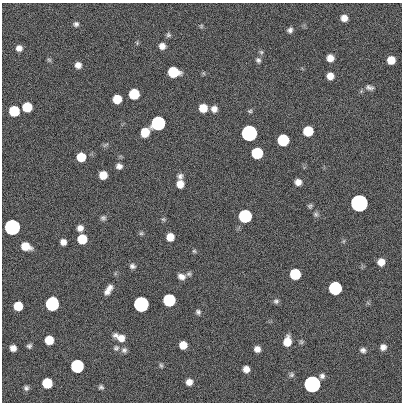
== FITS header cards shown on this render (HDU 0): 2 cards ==
NAXIS1  =                  400
NAXIS2  =                  400

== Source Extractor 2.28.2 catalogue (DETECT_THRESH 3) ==
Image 400 x 400 px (HDU 0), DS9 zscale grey, 1 PNG px = 1 image px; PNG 404 x 404 px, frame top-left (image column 1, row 400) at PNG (2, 3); no overlay
Background 0.809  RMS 33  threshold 100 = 3 sigma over >= 5 px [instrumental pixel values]
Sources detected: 87; all 87 listed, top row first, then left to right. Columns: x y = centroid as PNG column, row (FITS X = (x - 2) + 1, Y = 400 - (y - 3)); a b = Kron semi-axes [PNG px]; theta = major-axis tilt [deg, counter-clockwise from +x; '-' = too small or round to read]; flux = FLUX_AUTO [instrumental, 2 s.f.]
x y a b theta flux
344 18 6 6 - 1.6e+04
76 24 6 5 - 6.1e+03
201 26 5 5 - 3.2e+03
290 30 6 5 - 6.9e+03
168 35 6 6 - 4.6e+03
137 43 5 4 - 2.7e+03
162 46 7 6 - 1.3e+04
19 48 6 6 - 1.1e+04
261 52 6 6 - 4.0e+03
330 58 6 6 - 1.9e+04
49 60 7 5 -43 3.6e+03
258 60 7 7 - 6.4e+03
391 60 7 7 - 3.2e+04
78 65 6 6 - 1.4e+04
173 72 8 7 - 1.2e+05
330 76 6 6 - 1.9e+04
369 87 11 7 -14 8.2e+03
134 94 7 7 - 1.2e+05
117 99 7 7 - 4.6e+04
27 107 7 7 - 7.3e+04
203 108 7 7 - 3.8e+04
214 109 7 7 - 1.4e+04
14 111 7 7 - 1.2e+05
250 111 6 5 - 3.8e+03
158 123 7 7 - 1.0e+06
308 131 7 7 - 9.0e+04
145 132 8 7 - 5.0e+04
249 133 7 7 - 3.5e+06
283 140 7 7 - 2.1e+05
105 145 9 4 35 4.3e+03
257 153 7 7 - 1.9e+05
81 157 7 7 - 5.6e+04
119 166 7 7 - 1.0e+04
103 175 7 6 - 3.4e+04
180 176 8 7 - 8.2e+03
298 182 7 6 - 1.5e+04
180 184 8 7 - 2.3e+04
359 203 7 7 - 1.1e+07
310 206 6 5 - 4.3e+03
316 214 8 7 - 5.8e+03
245 216 7 7 - 5.4e+05
103 218 7 7 - 5.6e+03
163 219 7 5 -1 3.7e+03
12 227 7 7 - 2.9e+06
80 228 7 6 - 1.2e+04
141 233 6 5 - 3.8e+03
170 237 7 6 - 2.8e+04
82 239 7 7 - 7.6e+04
344 241 6 4 88 3.1e+03
63 242 6 6 - 1.2e+04
26 246 9 6 -21 3.7e+04
194 251 5 5 - 3.4e+03
381 262 7 7 - 2.1e+04
132 266 8 6 -20 7.1e+03
189 274 7 5 17 4.7e+03
295 274 7 7 - 1.4e+05
181 277 9 6 -22 1.2e+04
335 288 7 7 - 5.7e+05
108 290 14 6 57 1.6e+04
169 300 7 7 - 3.1e+05
276 301 7 6 - 5.8e+03
52 304 8 7 - 6.1e+05
141 304 7 7 - 2.1e+06
18 306 7 7 - 4.9e+04
198 312 7 6 - 5.7e+03
120 337 13 7 -26 2.4e+04
49 340 7 7 - 4.7e+04
287 341 9 7 81 3.3e+04
301 342 6 6 - 4.0e+03
183 345 6 6 - 2.9e+04
29 346 5 5 - 5.5e+03
383 347 7 7 - 1.2e+04
13 348 6 6 - 1.3e+04
116 348 8 8 - 6.5e+03
257 349 6 5 - 1.3e+04
124 350 7 7 - 7.0e+03
363 350 8 7 - 7.5e+03
161 365 6 4 -72 3.8e+03
77 366 7 7 - 5.2e+05
246 369 6 6 - 1.6e+04
291 375 7 6 - 5.4e+03
322 376 6 6 - 7.4e+03
189 382 6 6 - 1.5e+04
47 383 7 7 - 9.9e+04
312 384 7 7 - 5.5e+06
101 387 6 5 - 4.8e+03
26 388 6 6 - 6.2e+03